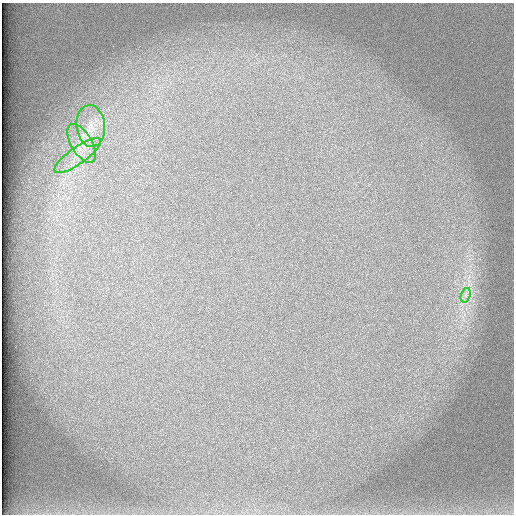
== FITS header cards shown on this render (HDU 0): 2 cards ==
NAXIS1  =                  512 /
NAXIS2  =                  512 /

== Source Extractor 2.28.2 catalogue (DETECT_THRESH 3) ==
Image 512 x 512 px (HDU 0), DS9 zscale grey, 1 PNG px = 1 image px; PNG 516 x 516 px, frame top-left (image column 1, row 512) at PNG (2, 3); each listed source drawn as its Kron ellipse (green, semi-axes under 4 px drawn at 4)
Background 99.9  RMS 2.9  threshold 8.84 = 3 sigma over >= 5 px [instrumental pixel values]
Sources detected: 4; all 4 listed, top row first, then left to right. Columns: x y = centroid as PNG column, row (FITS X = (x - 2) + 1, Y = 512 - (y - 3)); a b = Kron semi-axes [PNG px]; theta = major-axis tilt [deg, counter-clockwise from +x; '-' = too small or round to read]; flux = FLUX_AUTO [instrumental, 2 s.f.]
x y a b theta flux
91 126 21 14 -84 4500
82 143 22 10 -59 3600
78 155 28 8 35 3500
466 295 7 4 72 660